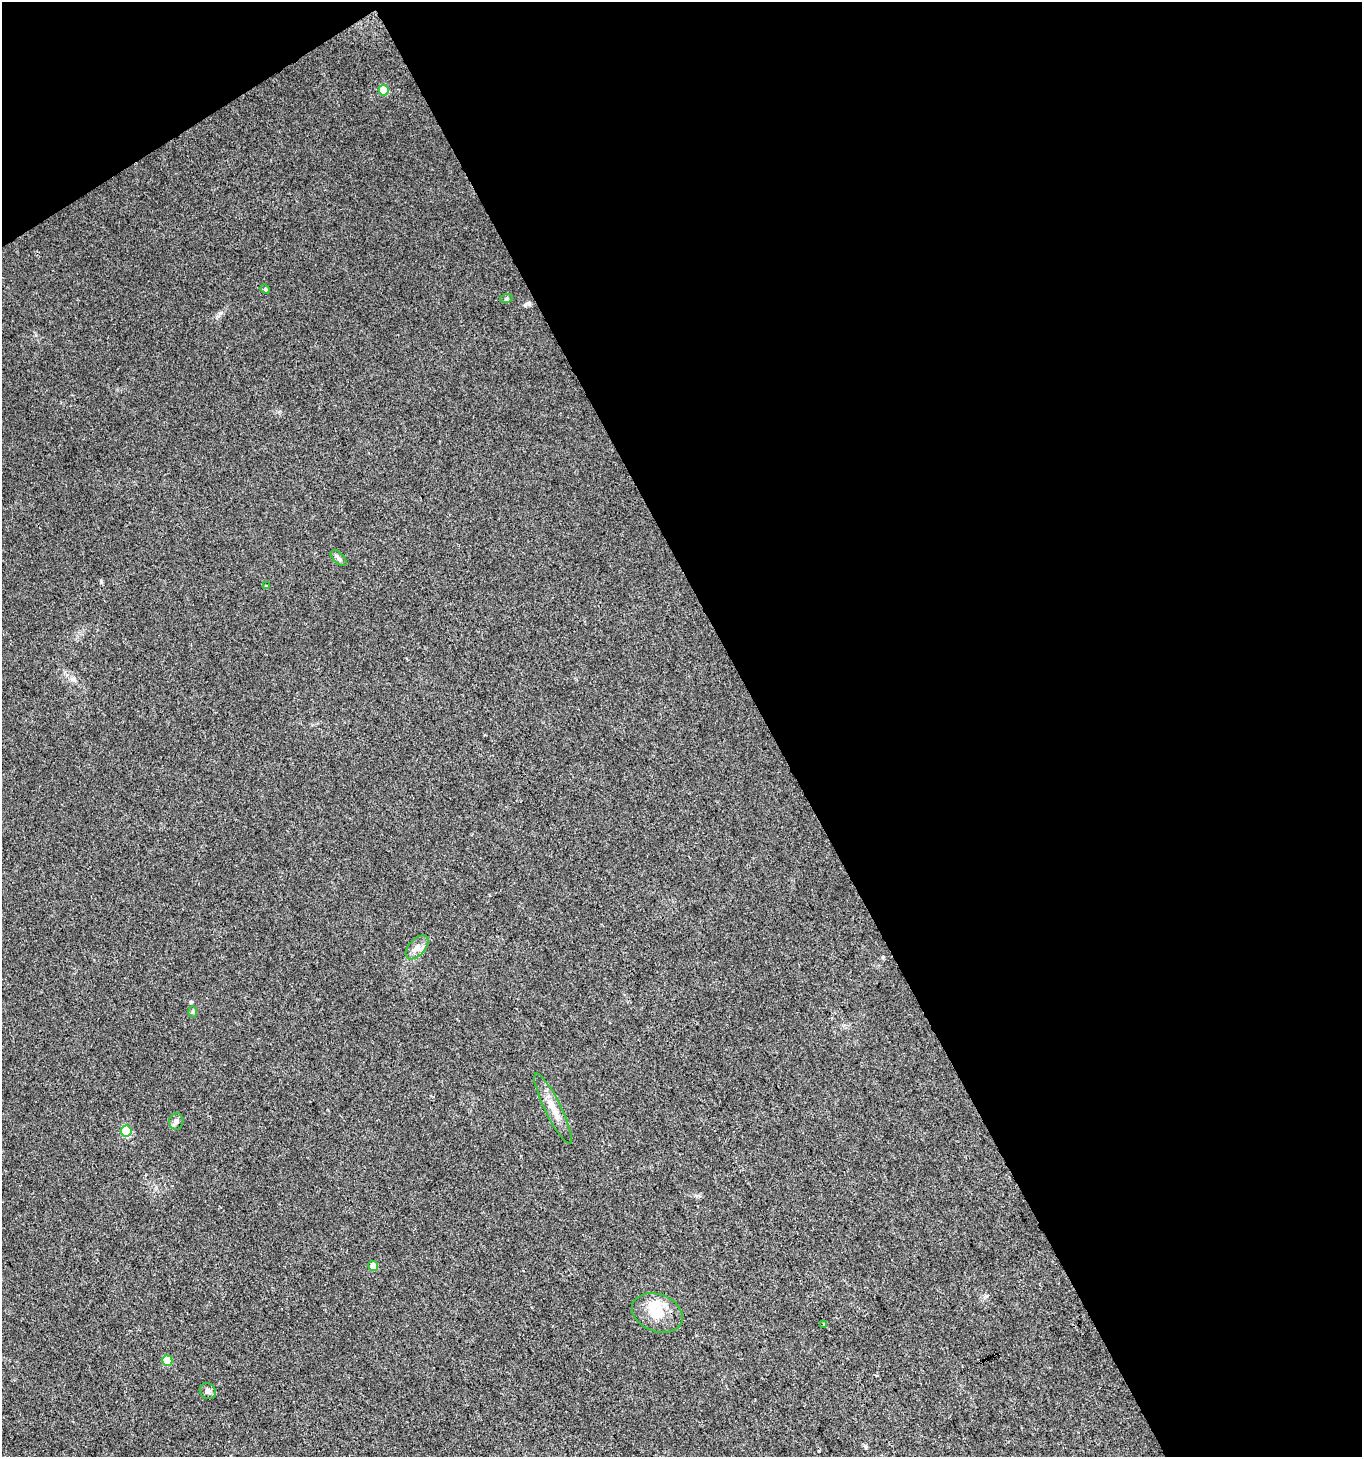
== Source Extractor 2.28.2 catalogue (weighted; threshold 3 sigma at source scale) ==
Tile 2 of 2 x 2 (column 2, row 1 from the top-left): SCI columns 1425-2784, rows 1457-2911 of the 2866 x 2911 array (HDU 1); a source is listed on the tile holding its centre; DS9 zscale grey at full resolution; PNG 1364 x 1459 px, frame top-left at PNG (2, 2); each listed source drawn as its Kron ellipse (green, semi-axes under 4 px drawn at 4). Shown black and unused: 46% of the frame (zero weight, under 3 of 4 exposures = <1% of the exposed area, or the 3 px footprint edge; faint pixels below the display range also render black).
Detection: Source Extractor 2.28.2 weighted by HDU 2 'WHT'; one run over the whole footprint, this tile lists its part. Background 0.0244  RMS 0.0045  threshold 0.0203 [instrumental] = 3 sigma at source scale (4.5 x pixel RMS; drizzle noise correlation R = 1.50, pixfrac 1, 0.0396/0.0396 arcsec/px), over >= 5 px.
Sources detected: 15; all 15 listed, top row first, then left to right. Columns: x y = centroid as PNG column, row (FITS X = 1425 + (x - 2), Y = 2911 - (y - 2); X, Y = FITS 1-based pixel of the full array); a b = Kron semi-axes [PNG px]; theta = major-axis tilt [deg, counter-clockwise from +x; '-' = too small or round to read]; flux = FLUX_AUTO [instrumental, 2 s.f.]
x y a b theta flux
384 90 5 5 - 12
265 289 5 4 - 0.59
506 299 6 4 18 0.6
339 558 10 5 -44 1.2
266 586 4 3 - 0.66
417 947 14 8 48 3.1
192 1012 6 4 -90 0.58
553 1109 39 8 -64 6.8
176 1121 8 7 - 1.4
126 1131 5 5 - 18
373 1266 5 5 - 4.2
657 1313 26 18 -21 12
824 1325 3 2 - 1
167 1361 5 5 - 11
208 1391 8 7 - 1.6
Unlisted compact peaks at least as high as the median listed source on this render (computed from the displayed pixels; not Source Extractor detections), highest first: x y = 191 1002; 528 303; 865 1446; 101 582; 220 313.